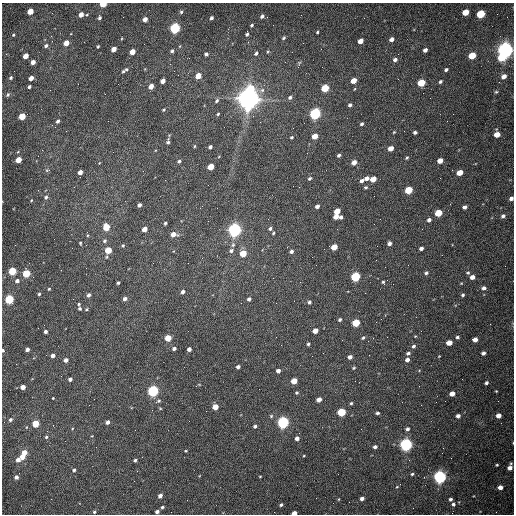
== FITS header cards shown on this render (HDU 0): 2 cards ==
NAXIS1  =                  512 /fastest changing axis
NAXIS2  =                  512 /next to fastest changing axis

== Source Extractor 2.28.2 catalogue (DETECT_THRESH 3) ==
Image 512 x 512 px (HDU 0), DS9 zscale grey, 1 PNG px = 1 image px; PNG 516 x 516 px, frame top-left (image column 1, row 512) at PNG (2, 3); no overlay
Background 1530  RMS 23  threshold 69.4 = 3 sigma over >= 5 px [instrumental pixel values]
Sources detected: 228; all 228 listed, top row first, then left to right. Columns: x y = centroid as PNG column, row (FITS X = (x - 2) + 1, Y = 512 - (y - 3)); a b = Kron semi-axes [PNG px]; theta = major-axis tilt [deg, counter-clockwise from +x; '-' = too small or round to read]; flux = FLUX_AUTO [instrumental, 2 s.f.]
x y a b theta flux
103 4 4 3 - 4.7e+04
30 11 4 4 - 2.9e+04
181 12 5 4 - 2.5e+03
465 12 5 4 - 3.2e+04
81 14 4 4 - 1.0e+04
87 14 4 3 - 1.3e+03
481 14 5 4 - 9.5e+04
262 16 4 3 - 3.9e+03
99 17 6 4 79 3.2e+03
211 18 4 3 - 4.2e+03
145 19 4 4 - 1.0e+04
252 25 3 3 - 2.4e+03
175 28 5 4 - 2.6e+05
317 32 3 2 - 1.8e+03
247 34 5 3 - 2.8e+03
13 35 3 3 - 1.5e+03
51 36 3 3 - 1.5e+03
284 38 5 4 - 2.3e+03
392 39 5 4 - 7.5e+03
360 41 5 4 - 1.5e+04
66 43 4 4 - 1.8e+04
46 46 5 4 - 3.4e+03
98 46 3 3 - 1.9e+03
114 49 4 4 - 1.6e+04
321 49 2 2 - 6.9e+02
425 50 4 4 - 6.9e+03
505 50 6 5 - 1.0e+06
172 51 4 4 - 2.8e+03
132 52 4 4 - 2.0e+04
268 52 5 3 - 1.6e+03
256 53 4 4 - 3.5e+03
206 54 4 4 - 3.7e+03
472 55 5 4 - 5.5e+04
26 56 4 4 - 1.9e+04
501 57 6 4 3 4.2e+04
395 59 5 4 - 4.9e+03
33 62 4 4 - 9.4e+03
299 63 5 5 - 2.2e+03
126 69 5 4 - 2.0e+03
446 70 4 3 - 3.6e+03
123 71 5 4 - 2.1e+03
198 76 5 4 - 2.6e+04
504 76 6 4 39 8.7e+03
11 78 3 3 - 2.2e+03
31 78 4 4 - 1.1e+04
354 80 5 4 - 2.3e+04
163 81 4 4 - 1.0e+04
440 82 4 3 - 2.9e+03
421 83 5 4 - 6.1e+04
151 86 4 4 - 1.5e+04
29 87 3 3 - 3.1e+03
250 88 6 5 - 5.3e+04
325 88 5 4 - 6.9e+04
496 92 5 4 - 1.9e+03
8 94 5 4 - 2.2e+03
105 94 2 2 - 8.0e+02
290 97 6 5 - 3.8e+03
249 98 8 7 - 2.0e+06
217 101 5 4 - 3.1e+03
350 105 4 3 - 3.9e+03
164 110 4 3 - 1.6e+03
218 114 3 2 - 1.6e+03
315 114 5 5 - 3.5e+05
22 116 5 4 - 4.4e+04
58 121 5 4 - 4.0e+03
362 124 4 3 - 2.8e+03
293 128 2 2 - 6.9e+02
394 132 3 3 - 1.3e+03
415 132 4 3 - 3.6e+03
497 134 5 4 - 2.1e+04
315 136 5 4 - 2.3e+04
291 137 5 4 - 1.9e+03
168 142 6 4 82 3.1e+03
194 146 4 3 - 1.4e+03
210 147 4 3 - 4.2e+03
391 148 5 4 - 1.4e+04
339 155 4 3 - 3.1e+03
407 158 4 3 - 1.9e+03
18 160 4 4 - 2.4e+04
179 161 4 3 - 2.9e+03
440 161 5 4 - 1.8e+04
354 162 4 4 - 1.3e+04
211 167 5 4 - 3.5e+04
47 170 5 4 - 2.3e+03
80 172 4 4 - 8.1e+03
460 173 5 4 - 2.5e+04
310 178 5 4 - 2.7e+03
367 178 5 4 - 6.7e+03
373 179 5 4 - 2.2e+04
362 180 5 4 - 4.6e+03
299 187 2 2 - 1.1e+03
365 187 4 4 - 2.2e+03
409 190 5 4 - 6.7e+04
46 197 6 5 - 3.4e+03
511 198 4 4 - 6.2e+03
31 200 4 3 - 1.3e+03
139 205 4 4 - 5.6e+03
317 206 4 3 - 5.9e+03
465 207 4 4 - 5.6e+03
337 211 5 4 - 2.6e+04
438 213 5 4 - 4.9e+04
503 216 5 5 - 4.4e+03
336 217 4 4 - 1.3e+04
341 217 4 3 - 4.2e+03
429 220 4 4 - 5.2e+03
165 223 3 3 - 2.5e+03
106 227 5 4 - 4.5e+04
270 228 5 4 - 3.6e+03
144 229 4 4 - 1.5e+04
234 230 5 5 - 6.6e+05
273 233 4 3 - 1.7e+03
173 234 5 4 - 1.4e+04
104 241 5 4 - 3.0e+03
80 243 5 3 - 1.5e+03
389 243 4 4 - 4.9e+03
233 245 7 5 68 3.6e+03
123 246 4 3 - 1.8e+03
334 247 5 4 - 2.9e+04
421 248 4 3 - 5.5e+03
108 250 5 4 - 4.2e+04
231 251 6 5 - 4.2e+03
291 251 5 4 - 4.4e+03
243 253 5 4 - 3.8e+04
12 271 5 4 - 7.1e+04
26 273 5 4 - 8.2e+04
426 273 5 4 - 3.4e+03
468 273 5 4 - 2.1e+03
355 277 5 4 - 1.7e+05
472 277 4 4 - 8.8e+03
17 281 5 4 - 5.9e+03
383 282 4 4 - 2.0e+03
118 283 3 3 - 2.8e+03
483 288 5 5 - 4.8e+03
49 289 4 3 - 1.7e+03
183 292 4 4 - 5.3e+03
39 294 3 3 - 2.0e+03
88 295 5 4 - 4.4e+03
463 295 4 4 - 2.7e+03
9 299 5 4 - 1.4e+05
125 299 4 4 - 5.9e+03
249 299 5 4 - 4.4e+03
309 302 5 4 - 3.5e+03
276 303 2 2 - 9.6e+02
79 304 5 4 - 1.9e+03
80 308 4 4 - 2.4e+03
86 309 5 4 - 1.9e+03
381 319 2 2 - 9.2e+02
340 320 4 3 - 2.7e+03
356 323 5 4 - 6.6e+04
45 331 3 3 - 4.5e+03
315 331 4 4 - 1.6e+04
415 336 3 3 - 1.1e+03
457 337 4 3 - 3.2e+03
168 338 4 4 - 3.5e+04
363 338 4 3 - 2.6e+03
475 340 4 4 - 1.1e+04
449 343 5 4 - 1.9e+04
308 344 3 3 - 2.5e+03
413 346 5 4 - 3.5e+03
174 348 4 3 - 4.1e+03
27 349 4 3 - 5.9e+03
189 349 4 4 - 6.3e+03
3 351 4 3 - 2.7e+03
408 353 5 4 - 3.3e+03
483 353 4 4 - 5.2e+03
53 355 4 4 - 6.8e+03
439 356 4 3 - 1.1e+03
350 357 4 4 - 6.5e+03
66 360 4 4 - 6.5e+03
407 360 4 4 - 6.4e+03
238 367 4 3 - 5.0e+03
354 368 4 3 - 1.7e+03
278 371 4 4 - 7.2e+03
70 379 4 3 - 4.8e+03
294 381 5 4 - 3.1e+04
486 383 4 3 - 3.0e+03
23 387 4 4 - 1.4e+04
153 391 5 5 - 3.5e+05
496 391 3 2 - 1.2e+03
297 393 4 4 - 2.2e+03
452 394 4 4 - 1.2e+04
53 398 2 2 - 1.2e+03
319 399 4 4 - 1.1e+04
158 401 6 5 - 2.5e+03
351 403 4 4 - 2.1e+03
215 407 4 4 - 2.2e+04
341 412 5 4 - 1.0e+05
377 413 5 3 - 2.7e+03
271 416 4 4 - 1.9e+03
458 416 4 4 - 5.5e+03
499 416 4 4 - 1.0e+04
10 420 5 4 - 3.0e+03
107 422 4 3 - 5.8e+03
283 422 5 5 - 4.2e+05
35 423 4 4 - 5.0e+04
255 426 4 3 - 3.3e+03
72 429 4 2 - 1.1e+03
407 429 5 4 - 4.3e+03
46 437 4 4 - 2.1e+03
297 438 4 4 - 6.4e+03
406 445 5 5 - 5.6e+05
375 447 5 4 - 4.6e+03
186 451 3 3 - 1.3e+03
24 453 4 4 - 1.7e+04
304 456 3 2 - 1.2e+03
22 457 4 4 - 1.4e+04
18 460 4 4 - 9.3e+03
135 460 3 3 - 3.0e+03
497 465 4 3 - 1.8e+03
510 468 5 5 - 8.8e+03
74 470 4 4 - 2.9e+03
412 474 4 3 - 1.8e+03
260 476 3 2 - 1.2e+03
16 477 4 4 - 5.9e+03
440 477 5 5 - 6.2e+05
397 487 4 3 - 1.2e+03
500 487 5 4 - 8.9e+03
160 496 4 4 - 7.6e+03
316 498 2 2 - 3.4e+03
362 498 4 3 - 6.1e+03
339 499 4 3 - 1.1e+03
450 499 4 4 - 3.2e+03
453 504 5 4 - 3.6e+03
281 505 4 3 - 2.9e+03
162 507 3 3 - 2.3e+03
94 512 4 4 - 2.0e+03
157 512 4 3 - 4.6e+03
294 513 4 3 - 1.1e+04
At the frame edge (FLAGS 8, measured only in part): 4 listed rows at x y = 103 4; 511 198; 3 351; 294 513